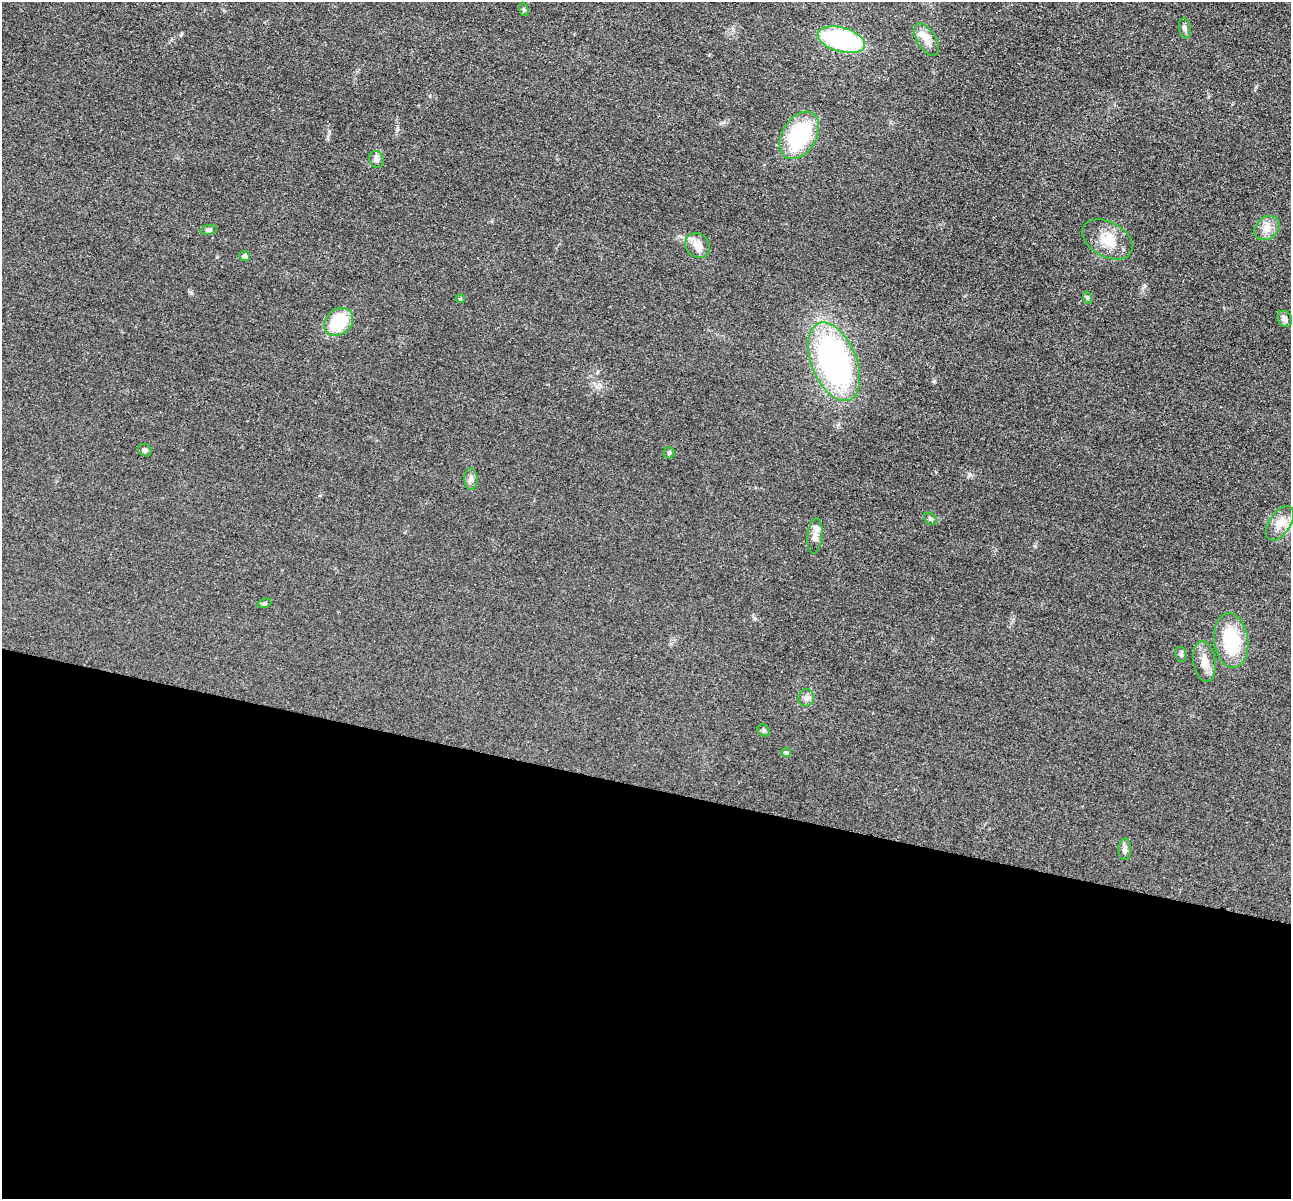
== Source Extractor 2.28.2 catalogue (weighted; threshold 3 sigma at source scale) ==
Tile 14 of 4 x 4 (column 2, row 4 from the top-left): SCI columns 1310-2598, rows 277-1473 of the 5198 x 5216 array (HDU 1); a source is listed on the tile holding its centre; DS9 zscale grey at full resolution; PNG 1293 x 1201 px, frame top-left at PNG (2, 2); each listed source drawn as its Kron ellipse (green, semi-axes under 4 px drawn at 4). Shown black and unused: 34% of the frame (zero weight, under 3 of 4 exposures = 3% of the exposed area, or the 3 px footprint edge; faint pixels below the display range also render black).
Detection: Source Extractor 2.28.2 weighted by HDU 2 'WHT'; one run over the whole footprint, this tile lists its part. Background 0.0485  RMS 0.0082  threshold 0.0368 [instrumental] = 3 sigma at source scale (4.5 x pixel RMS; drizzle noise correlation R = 1.50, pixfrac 1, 0.05/0.05 arcsec/px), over >= 5 px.
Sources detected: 33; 3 inside a brighter listed object's ellipse — not listed separately; the other 30 listed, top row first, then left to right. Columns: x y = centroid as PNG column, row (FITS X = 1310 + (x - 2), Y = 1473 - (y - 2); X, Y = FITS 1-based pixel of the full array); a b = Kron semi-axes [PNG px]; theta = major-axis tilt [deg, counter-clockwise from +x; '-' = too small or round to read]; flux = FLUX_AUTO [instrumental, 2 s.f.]
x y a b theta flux
524 9 7 4 -69 1.3
1185 28 10 6 -80 2.5
926 39 18 9 -58 7.4
841 40 24 12 -16 100
799 135 26 17 58 64
376 159 8 7 - 2.6
1267 228 14 10 42 7.2
209 230 8 4 6 1.9
1107 239 27 17 -28 18
697 246 13 11 -43 7.3
245 256 5 5 - 2.2
1088 298 6 4 -71 1.3
460 299 5 4 - 1.1
1285 319 8 7 - 3.7
339 322 16 12 40 34
834 362 41 22 -68 210
145 450 7 6 - 2.1
669 453 5 5 - 1.4
471 479 11 6 -89 3.1
930 519 7 5 -43 1.7
1280 523 19 10 56 10
815 536 18 7 84 4.5
264 603 7 4 19 1.2
1231 641 27 17 -83 42
1181 654 8 5 -75 1.8
1204 662 21 11 -81 9.1
806 698 8 7 - 3.1
764 730 6 5 - 1.4
786 753 5 4 - 1.6
1125 849 11 6 86 2.8
Unlisted compact peaks at least as high as the median listed source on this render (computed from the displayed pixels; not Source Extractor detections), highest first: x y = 934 381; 969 474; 1145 286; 191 293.